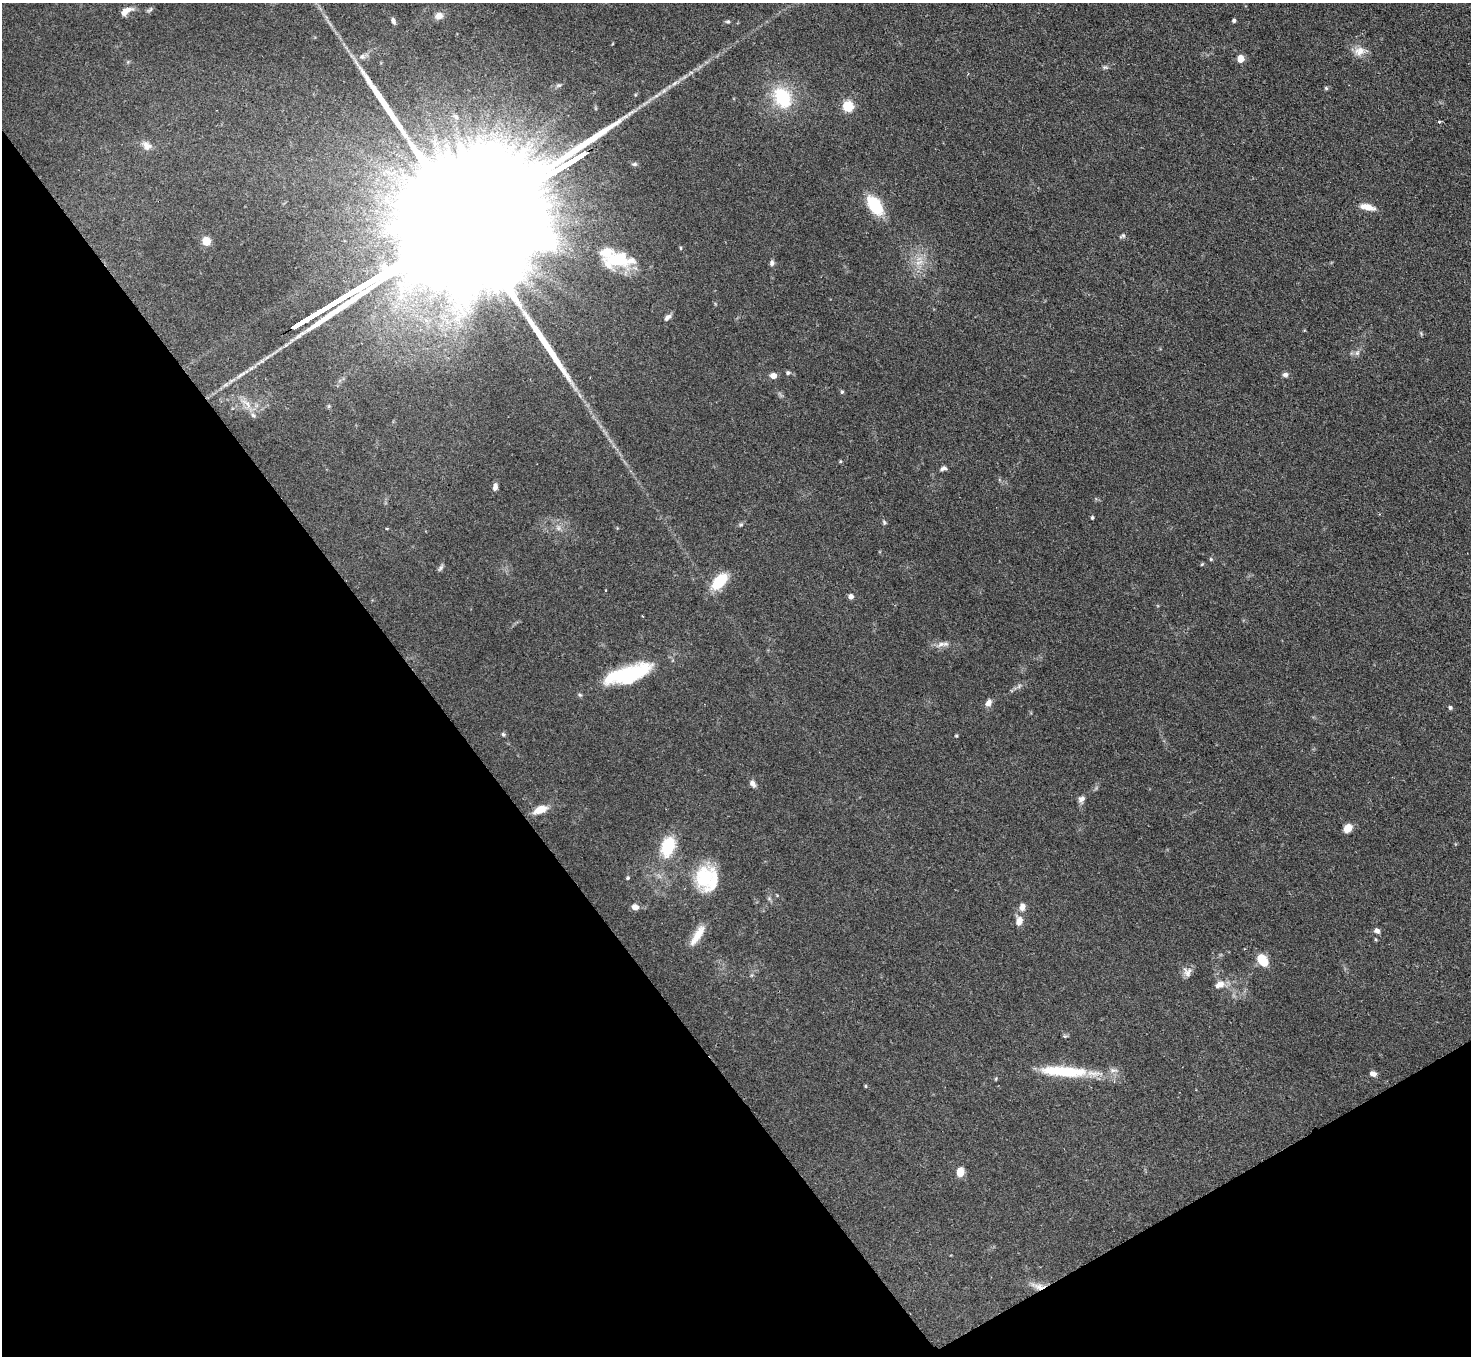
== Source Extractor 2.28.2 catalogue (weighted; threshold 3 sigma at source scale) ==
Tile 14 of 4 x 4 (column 2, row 4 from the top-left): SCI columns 1471-2939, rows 299-1652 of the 5880 x 5872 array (HDU 1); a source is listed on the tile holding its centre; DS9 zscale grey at full resolution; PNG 1473 x 1358 px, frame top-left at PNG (2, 3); no overlay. Shown black and unused: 33% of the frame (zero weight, under 2 of 3 exposures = <1% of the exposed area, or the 3 px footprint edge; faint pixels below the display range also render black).
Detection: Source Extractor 2.28.2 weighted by HDU 2 'WHT'; one run over the whole footprint, this tile lists its part. Background 0.0811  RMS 0.0058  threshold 0.0262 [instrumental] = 3 sigma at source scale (4.5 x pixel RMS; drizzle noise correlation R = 1.50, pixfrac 1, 0.05/0.05 arcsec/px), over >= 5 px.
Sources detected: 85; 2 too faint to see at this stretch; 1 inside a brighter object's white glare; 1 cosmic-ray / hot-pixel residue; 4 long thin detections or spike segments (spike, bleed or trail) — not listed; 3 inside a brighter listed object's ellipse — not listed separately; the other 74 listed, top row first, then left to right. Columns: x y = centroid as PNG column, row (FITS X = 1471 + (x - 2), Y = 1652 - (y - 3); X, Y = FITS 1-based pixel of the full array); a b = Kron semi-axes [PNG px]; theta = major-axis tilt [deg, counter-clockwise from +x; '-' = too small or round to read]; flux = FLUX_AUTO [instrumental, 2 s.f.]
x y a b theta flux
150 10 10 4 36 1.1
126 11 16 7 30 4.7
439 16 10 9 - 4.2
393 21 8 5 -65 1.9
1234 21 4 4 - 1.2
728 22 6 5 - 0.95
1359 51 15 12 10 6.2
362 57 9 7 23 2.3
1241 59 5 5 - 13
1105 67 8 5 -7 1.1
1326 88 5 5 - 0.87
782 98 20 15 -61 35
848 107 6 5 - 51
456 117 7 4 -46 1
1439 122 3 3 - 1.1
147 146 14 10 -42 3.8
875 205 23 12 -55 22
1368 207 20 7 -13 5.5
1122 236 10 4 26 1.1
206 241 5 5 - 19
680 248 5 3 - 0.57
617 260 35 19 5 26
919 262 14 4 23 2.9
772 263 7 5 87 1.7
312 316 10 3 33 1100
667 317 11 6 42 2.1
298 325 8 3 32 880
1421 333 7 4 -75 0.73
1357 353 8 6 63 1.9
788 373 6 5 - 0.97
1285 375 7 6 - 1.8
773 376 6 6 - 3.8
842 392 6 4 67 0.79
253 415 8 7 - 1.7
943 468 9 5 25 1.8
495 487 8 5 80 2.4
1092 517 4 3 - 0.93
884 522 6 5 - 0.94
741 525 6 4 1 0.89
387 529 4 3 - 0.57
1211 559 5 4 - 0.73
1202 564 5 3 - 0.57
441 568 9 5 53 1.4
719 581 21 12 47 17
606 590 3 2 - 0.52
851 596 5 5 - 2.9
941 644 14 6 26 3
631 674 51 19 21 44
988 703 9 6 64 3.3
1450 707 5 5 - 1.1
503 734 6 5 - 1
956 736 4 3 - 0.71
752 783 9 6 -53 2.5
1081 799 10 8 59 2.5
540 810 17 8 22 7.2
1348 828 8 7 - 6.9
668 847 21 13 73 22
704 877 33 21 80 26
628 878 5 4 - 0.73
635 907 6 6 - 4.1
1022 907 10 7 80 3.4
1019 921 12 9 84 4.6
1377 931 8 6 -27 2
698 934 26 10 60 9
1375 939 5 3 - 0.58
1262 960 13 8 -54 12
1188 972 13 11 81 3.6
1220 985 14 9 19 4.8
1065 1036 6 4 -32 0.82
1064 1071 68 14 -4 33
1373 1074 7 6 - 2.5
865 1086 5 3 - 0.55
960 1172 9 7 86 6.9
1038 1286 21 7 -17 5.6
Overlapping masked pixels (flux is a lower limit): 2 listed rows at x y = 298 325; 1038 1286